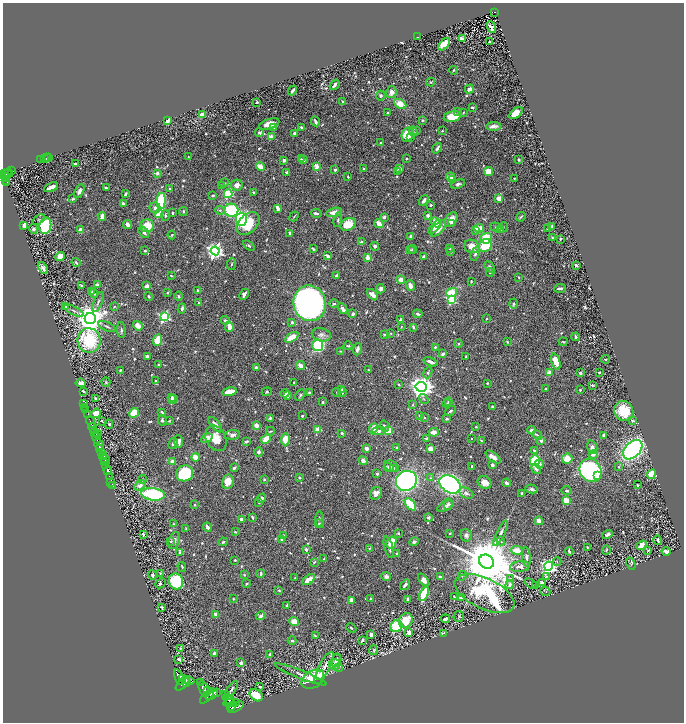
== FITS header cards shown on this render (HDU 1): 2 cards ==
NAXIS1  =                 1363
NAXIS2  =                 1440

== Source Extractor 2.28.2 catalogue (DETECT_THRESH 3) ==
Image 1363 x 1440 px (HDU 1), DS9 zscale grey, zoomed out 1/2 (1 PNG px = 2 x 2 image px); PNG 686 x 724 px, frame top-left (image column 2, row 1439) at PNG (3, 3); each listed source drawn as its Kron ellipse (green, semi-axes under 4 px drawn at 4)
Background 0.526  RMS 0.01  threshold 0.0302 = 3 sigma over >= 5 px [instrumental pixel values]
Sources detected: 820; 33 cannot appear on this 1/2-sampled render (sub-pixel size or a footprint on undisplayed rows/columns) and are neither listed nor drawn; of the other 787, the 500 brightest by FLUX_AUTO listed and drawn (287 fainter detections omitted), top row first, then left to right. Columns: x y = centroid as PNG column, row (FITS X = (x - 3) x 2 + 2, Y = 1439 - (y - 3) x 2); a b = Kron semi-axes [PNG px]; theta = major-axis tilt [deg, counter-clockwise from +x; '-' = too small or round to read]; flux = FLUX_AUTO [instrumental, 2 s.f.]
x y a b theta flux
495 12 3 2 - 78
491 27 6 4 -66 7.7
418 37 2 2 - 2.2
462 39 3 2 - 16
490 42 3 2 - 3.6
444 44 7 4 50 34
453 70 4 2 - 2.6
431 82 4 4 - 2.2
335 85 5 2 - 6.4
469 89 5 3 - 11
293 90 5 2 - 6.7
391 92 6 5 - 12
381 96 5 4 - 4.8
257 102 2 2 - 3
343 102 4 3 - 4.3
400 104 6 4 -28 26
472 108 3 2 - 4.2
458 112 3 3 - 2.7
387 113 2 2 - 1.8
463 113 3 2 - 2.1
516 113 8 4 39 28
202 115 4 3 - 24
452 116 9 5 12 43
422 120 4 3 - 2.9
168 121 4 2 - 11
315 121 5 3 - 5.8
269 124 10 5 17 21
493 126 7 3 3 11
274 127 3 3 - 2.4
301 127 2 2 - 4.4
413 131 5 3 - 2.6
417 131 3 3 - 1.9
442 131 2 2 - 1.8
259 132 4 4 - 5
294 133 3 2 - 9.5
407 135 7 5 76 49
271 137 2 2 - 38
411 138 4 3 - 3.4
381 142 2 2 - 4
437 148 5 2 - 4.1
49 157 2 2 - 40
188 157 2 2 - 2
47 158 2 2 - 22
45 159 2 1 - 33
301 159 3 3 - 2.4
406 159 3 2 - 2.1
41 160 3 1 - 140
284 160 3 3 - 7
304 160 3 2 - 5.1
519 160 3 2 - 3.2
76 164 4 2 - 5.8
260 167 4 3 - 31
317 167 3 2 - 43
400 168 3 3 - 5.8
364 169 2 2 - 8
12 170 4 2 - 33
335 170 3 3 - 3.6
397 171 3 3 - 3.1
287 172 3 3 - 4.2
488 172 4 4 - 29
4 173 3 2 - 310
9 173 4 3 - 230
157 173 2 2 - 16
7 174 4 1 - 190
6 177 4 2 - 190
348 177 3 2 - 2.6
450 177 4 3 - 29
515 178 2 2 - 2.3
453 179 3 3 - 7.2
6 180 2 2 - 110
7 182 2 2 - 38
224 183 5 4 - 2.8
458 184 7 4 16 5.9
237 185 6 5 - 11
222 186 4 3 - 4
51 187 7 2 26 18
106 188 3 2 - 5.1
169 189 3 3 - 2.3
79 191 7 4 63 8.3
253 192 3 3 - 3
125 194 4 2 - 3.5
228 194 4 4 - 130
213 196 4 3 - 2.6
73 199 3 3 - 3.8
499 199 3 3 - 23
424 200 6 3 56 7.9
161 201 8 4 86 160
123 203 4 3 - 3.6
431 205 2 2 - 4.4
155 208 5 5 - 7.3
278 208 4 3 - 11
220 210 4 4 - 4.3
231 210 7 6 - 150
183 211 4 3 - 2.6
334 212 8 4 14 18
172 213 3 2 - 3.5
316 213 5 3 - 5.8
159 214 4 3 - 41
165 215 5 3 - 3.2
428 215 3 3 - 6
102 217 4 2 - 20
294 217 5 2 - 1.9
384 217 4 4 - 4.5
521 217 5 2 - 3.1
241 219 6 5 - 180
39 220 7 3 33 3.1
338 220 7 3 81 3.4
451 220 8 5 54 19
436 222 5 4 - 16
452 223 3 2 - 6.9
127 224 4 3 - 7.8
248 224 14 9 43 77
348 224 8 6 28 37
379 224 5 3 - 18
24 225 3 2 - 28
45 226 8 6 79 120
147 226 7 6 - 43
435 227 9 4 46 13
496 227 6 3 -14 2.3
503 227 5 3 - 1.9
552 227 4 2 - 6.5
438 228 9 5 47 23
479 228 5 3 - 27
33 229 5 4 - 5.8
500 229 3 3 - 2.6
548 229 3 3 - 3.9
81 230 4 3 - 17
475 231 3 3 - 3
144 232 6 3 -53 7.2
290 233 3 2 - 7
172 235 4 3 - 2.3
411 236 4 3 - 4.5
486 238 6 5 - 53
552 238 3 2 - 2
560 239 3 2 - 2.9
362 242 4 3 - 5.9
485 245 7 6 - 57
249 246 6 3 -38 3.5
375 246 4 3 - 5.2
472 246 8 6 -21 20
449 248 3 2 - 3
313 249 4 2 - 2.8
413 249 4 3 - 2.1
410 250 4 3 - 2.2
145 251 3 3 - 3.5
215 251 4 4 - 750
451 252 2 2 - 1.8
475 254 7 3 70 6.1
60 256 5 4 - 15
328 256 4 2 - 9.1
423 256 3 2 - 4.7
367 257 3 3 - 13
76 262 5 3 - 2.7
231 264 6 3 84 2.3
576 265 3 2 - 5.8
490 267 6 4 -50 4.1
43 268 6 3 -58 8
490 272 4 3 - 3
336 275 3 2 - 4.4
171 276 3 2 - 2.2
519 277 2 2 - 1.9
401 279 4 4 - 10
471 281 3 2 - 1.9
97 284 3 2 - 3
81 285 2 2 - 2.4
147 286 4 4 - 9.4
410 286 5 3 - 15
560 288 6 2 4 6.7
381 289 5 4 - 7.9
197 290 2 2 - 5
92 291 3 2 - 2.2
167 292 3 3 - 2.3
451 292 6 4 15 47
94 293 4 3 - 3.8
244 294 6 3 65 7.6
373 295 7 3 -46 14
179 296 4 3 - 2.6
149 297 5 3 - 2.5
451 300 3 3 - 160
98 302 11 3 68 4.1
199 303 3 2 - 2.5
310 303 18 16 -77 880
334 304 5 3 - 3.5
513 304 5 4 - 3.8
66 306 2 2 - 9.3
114 306 4 3 - 2
182 308 5 3 - 5.2
343 309 6 3 -60 14
74 311 10 3 -26 4.2
353 314 2 2 - 14
418 314 5 3 - 4.9
164 316 4 4 - 230
90 318 5 5 - 3200
486 319 2 2 - 2.7
225 320 4 3 - 4.1
401 320 3 3 - 7.1
292 322 3 3 - 5.7
138 326 5 4 - 12
107 327 9 3 -24 4.1
229 327 5 3 - 23
401 327 4 3 - 1.8
413 327 4 3 - 4
121 330 8 3 -87 4.9
391 333 3 2 - 2
384 334 3 2 - 2.5
321 335 10 6 -13 8.8
292 337 7 3 29 39
576 337 4 3 - 4.1
158 340 6 4 69 45
89 341 12 11 - 140
507 342 3 2 - 3
563 342 4 3 - 2.2
458 344 4 2 - 3.3
318 345 6 5 - 130
348 346 4 2 - 1.9
435 347 3 3 - 3.9
357 349 6 3 70 6.1
340 351 4 3 - 1.9
443 354 3 2 - 8.4
147 357 3 3 - 5.7
466 357 3 2 - 1.9
605 359 5 3 - 2
431 362 7 3 -22 11
556 362 8 4 -71 35
159 365 3 3 - 3.6
300 365 5 3 - 10
256 367 4 3 - 6.6
120 370 3 2 - 3.2
368 370 2 2 - 1.9
428 372 6 4 67 4.1
599 372 2 2 - 3.5
549 373 3 3 - 25
580 373 2 2 - 5.7
156 381 3 3 - 2.2
106 382 5 3 - 3.1
294 382 2 2 - 2.1
81 383 5 4 - 12
487 383 3 3 - 2
399 384 3 2 - 2.2
592 385 2 2 - 2.4
421 387 5 5 - 1700
546 388 3 2 - 1.9
342 389 3 2 - 2
580 390 2 2 - 2.4
83 391 3 2 - 2.8
229 392 7 3 11 31
267 392 5 3 - 2.9
309 392 3 2 - 3.2
337 392 4 3 - 1.9
342 392 5 3 - 4.3
285 393 4 3 - 6
300 395 6 4 63 3.3
288 396 4 3 - 5.1
172 397 4 3 - 4
95 398 3 3 - 3.9
173 399 5 3 - 4.1
424 399 5 3 - 2.1
449 401 4 3 - 2.1
323 402 4 3 - 2.3
84 404 3 1 - 15
447 404 4 3 - 3
413 405 3 3 - 1.8
493 406 3 3 - 3.1
85 408 3 1 - 10
86 410 2 1 - 13
450 411 6 3 33 4.1
624 411 10 9 - 55
96 413 5 4 - 15
134 413 5 4 - 65
162 413 4 2 - 7.6
88 414 2 1 - 30
420 415 3 3 - 2.8
302 416 2 2 - 2.7
424 417 3 2 - 2.1
270 418 3 3 - 4
447 419 4 4 - 2.2
162 420 5 4 - 3.3
102 421 4 2 - 2.1
169 421 4 3 - 1.9
632 421 4 3 - 3.9
91 422 6 2 -64 300
109 424 4 4 - 3.3
215 425 9 4 -51 9.3
256 426 3 3 - 17
384 426 6 3 -66 4.5
476 427 3 2 - 2.4
93 428 5 2 - 750
373 428 5 4 - 21
318 429 3 3 - 37
531 430 4 3 - 6.7
270 431 4 2 - 2.1
378 431 6 4 -3 5.3
388 431 4 3 - 36
94 432 3 2 - 350
434 432 5 3 - 16
97 433 2 1 - 80
342 433 3 3 - 3.1
232 435 8 5 6 6.9
537 435 5 3 - 3
604 435 3 3 - 3.8
96 438 6 2 -75 1300
207 438 6 4 33 14
216 438 13 9 -63 29
426 438 3 2 - 2.1
471 438 2 2 - 2
266 439 5 3 - 33
285 439 6 4 87 25
481 440 3 2 - 1.9
179 441 6 4 -86 10
541 441 3 3 - 7.2
246 442 4 2 - 4.6
173 443 6 4 62 5.1
99 444 6 3 -52 830
592 447 7 5 -75 7.1
100 448 3 2 - 250
366 448 3 3 - 11
397 448 3 2 - 2.1
430 449 4 3 - 14
534 450 4 3 - 2.5
633 450 11 7 46 570
259 452 4 4 - 3.6
101 453 4 3 - 450
593 455 4 3 - 6.9
104 456 4 2 - 340
196 457 4 3 - 31
493 457 9 4 -38 15
105 459 6 2 -45 330
567 459 5 5 - 28
172 461 2 2 - 20
363 461 5 4 - 8.3
535 461 5 5 - 100
105 463 3 1 - 280
539 464 4 4 - 7.2
106 465 3 2 - 440
492 465 3 3 - 5.5
392 466 8 5 -26 7.1
472 466 2 2 - 3.7
389 467 5 4 - 5.2
618 467 4 3 - 1.8
234 468 3 2 - 5.4
393 468 4 2 - 2.2
536 469 6 3 -54 7.9
590 470 12 10 -57 410
108 471 4 3 - 650
185 473 9 8 - 160
377 474 3 2 - 3.2
651 474 5 4 - 78
597 476 3 3 - 21
110 477 3 2 - 33
299 477 4 3 - 2.4
430 478 4 3 - 1.9
142 479 4 3 - 3.4
264 479 3 2 - 2.4
406 481 11 9 32 470
111 482 2 1 - 20
228 482 7 5 79 23
485 482 7 6 - 14
506 483 4 3 - 6.8
450 484 11 8 -31 800
112 485 2 2 - 19
140 485 6 5 - 10
637 485 2 2 - 1.8
532 489 6 4 -11 5.6
567 491 5 3 - 2.9
376 493 7 5 57 13
466 493 7 5 -25 7.8
522 493 3 3 - 3.8
153 494 12 6 -7 170
262 498 4 3 - 5.2
566 500 4 3 - 40
259 503 3 3 - 1.8
410 504 7 4 -49 87
448 504 5 3 - 4.4
195 505 3 2 - 2
446 506 9 4 26 10
252 517 4 2 - 3.8
428 518 4 3 - 4.3
241 519 3 2 - 10
319 519 7 3 87 2.9
539 521 4 3 - 11
174 524 4 3 - 2.4
319 524 4 4 - 3.1
207 527 4 3 - 6.2
186 528 3 3 - 1.9
235 532 3 2 - 2
398 533 3 2 - 3
450 533 3 2 - 2.3
501 533 14 3 64 8.2
143 534 3 2 - 3.7
607 534 5 3 - 6.2
466 535 6 5 - 6.9
283 536 3 3 - 5.5
282 539 4 3 - 5.6
174 540 9 5 70 7
658 540 4 3 - 3.7
501 541 4 3 - 2.4
171 542 4 3 - 2.2
223 542 4 3 - 2.8
391 542 6 4 61 49
414 542 5 3 - 4.8
641 545 6 4 37 14
389 547 11 3 -74 6.7
587 547 2 2 - 1.8
369 548 3 2 - 2.1
306 549 4 3 - 4.5
517 550 6 4 -10 25
606 550 5 2 - 2.3
648 550 2 2 - 2.1
569 551 4 3 - 3.2
666 551 4 3 - 11
179 552 4 3 - 2.5
397 553 3 2 - 3.3
526 557 10 4 -84 7.8
324 559 2 2 - 2.1
235 560 2 2 - 2.9
314 562 4 2 - 2
486 562 8 6 -29 19000
557 562 4 3 - 1.8
631 564 6 3 -67 3.1
520 566 10 5 8 8.5
549 566 4 4 - 640
182 567 5 2 - 2.3
160 573 3 3 - 2.1
261 574 4 3 - 4.1
152 575 4 3 - 5
244 575 3 3 - 2
386 576 5 4 - 6.2
462 576 5 3 - 2.2
441 577 3 2 - 5.4
546 577 4 3 - 2.5
295 578 2 2 - 2.1
510 579 4 3 - 2.2
309 580 7 3 37 25
424 580 7 4 -53 13
176 581 8 7 - 110
160 583 6 4 43 3
531 583 6 3 -38 2.5
542 583 3 3 - 4.6
246 584 4 2 - 2
510 584 4 3 - 6.8
405 585 6 3 54 7
536 586 4 4 - 4.5
279 590 3 2 - 2.3
545 591 5 3 - 2.1
424 594 8 3 67 68
485 594 32 15 -25 410
454 597 3 2 - 2
370 598 2 2 - 2.5
461 598 2 2 - 14
233 599 2 2 - 1.8
407 599 3 2 - 3.2
351 600 4 3 - 7.7
287 605 3 2 - 3.6
162 607 3 2 - 3.6
216 614 3 3 - 11
261 616 5 4 - 5.7
459 616 6 5 - 3.1
445 619 4 3 - 5.2
406 620 8 6 57 41
294 622 4 4 - 34
396 626 6 5 - 89
351 628 5 3 - 2.2
409 632 3 3 - 16
443 633 3 2 - 4.7
371 634 3 3 - 7.4
315 636 4 2 - 2
362 640 3 2 - 3.8
292 641 4 3 - 4.3
180 648 3 2 - 2.5
373 650 5 4 - 2.6
214 653 4 3 - 5.6
270 655 4 2 - 5.4
179 659 3 2 - 5.8
336 660 7 5 76 12
241 663 4 3 - 4.4
335 664 5 5 - 5.6
325 666 16 5 62 13
338 668 4 4 - 4.3
301 674 27 4 -22 11
179 677 8 4 -64 2800
319 677 7 4 67 44
183 679 2 2 - 500
313 679 12 8 31 84
189 680 5 3 - 380
200 682 2 1 - 13
183 683 9 3 47 1700
186 683 4 2 - 620
260 687 3 2 - 4
204 689 8 4 -63 2800
232 689 9 3 55 4.5
207 691 4 2 - 770
217 693 2 1 - 27
225 694 2 1 - 52
211 695 7 3 35 980
256 695 7 5 -37 49
207 696 9 3 48 1600
228 699 6 3 -35 740
232 703 8 3 4 230
231 707 4 4 - 690
236 707 9 3 28 680
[287 fainter detections neither listed nor drawn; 33 sub-pixel or undisplayed-footprint detections neither listed nor drawn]